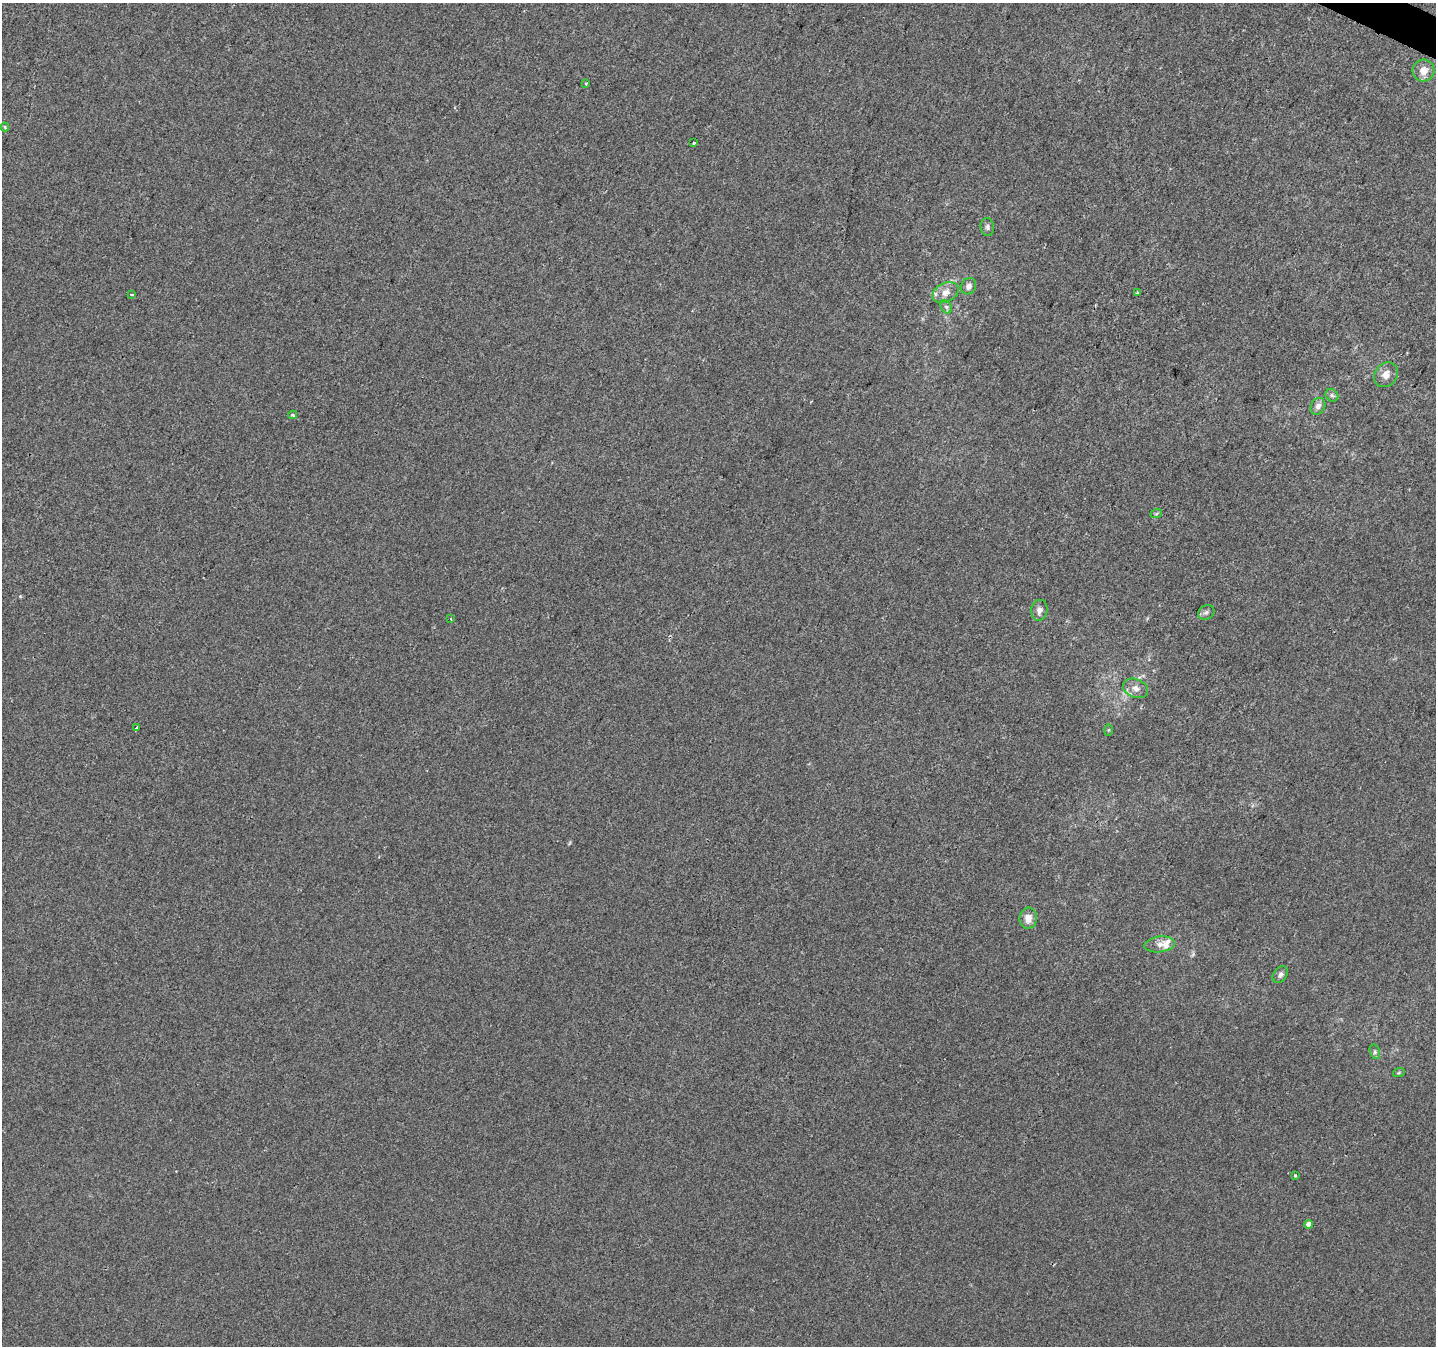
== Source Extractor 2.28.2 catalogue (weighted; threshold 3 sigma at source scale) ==
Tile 10 of 4 x 4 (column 2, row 3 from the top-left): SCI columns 1441-2874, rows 1611-2954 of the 5769 x 5892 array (HDU 1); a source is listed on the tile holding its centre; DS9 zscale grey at full resolution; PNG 1438 x 1348 px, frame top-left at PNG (2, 3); each listed source drawn as its Kron ellipse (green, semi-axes under 4 px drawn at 4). Shown black and unused: <1% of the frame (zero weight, under 2 of 3 exposures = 2% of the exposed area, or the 3 px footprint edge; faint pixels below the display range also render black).
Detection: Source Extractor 2.28.2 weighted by HDU 2 'WHT'; one run over the whole footprint, this tile lists its part. Background -3.19e-04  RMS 0.0055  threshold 0.0246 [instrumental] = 3 sigma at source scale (4.5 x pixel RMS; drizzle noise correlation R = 1.50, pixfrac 1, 0.0396/0.0396 arcsec/px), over >= 5 px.
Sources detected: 31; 3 inside a brighter listed object's ellipse — not listed separately; the other 28 listed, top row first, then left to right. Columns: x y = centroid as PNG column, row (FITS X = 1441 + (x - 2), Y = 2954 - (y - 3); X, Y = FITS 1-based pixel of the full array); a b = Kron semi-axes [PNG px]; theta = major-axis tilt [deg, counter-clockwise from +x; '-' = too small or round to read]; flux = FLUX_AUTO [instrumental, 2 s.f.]
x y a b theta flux
1423 71 11 11 - 5.6
586 84 3 3 - 1.7
5 127 4 4 - 0.84
693 143 3 3 - 2.3
987 227 9 6 -84 1.5
969 286 8 7 - 2.5
945 292 14 9 27 5
1138 293 4 3 - 0.61
131 295 3 3 - 2.1
946 307 7 5 -60 1.3
1386 375 13 11 53 4.4
1332 395 7 5 -45 1.2
1318 406 9 7 61 2.5
293 415 4 3 - 1.2
1156 514 6 3 19 0.64
1039 610 10 8 82 3.1
1206 612 8 7 - 1.6
451 619 3 3 - 0.72
1136 688 13 9 -22 4.1
136 728 3 2 - 1.2
1108 730 6 4 88 0.68
1028 918 10 8 83 4.9
1160 944 15 8 6 3.8
1280 975 9 6 53 1.9
1375 1052 7 5 -73 0.99
1399 1072 6 4 20 0.66
1295 1175 3 3 - 0.93
1309 1224 4 4 - 4.3